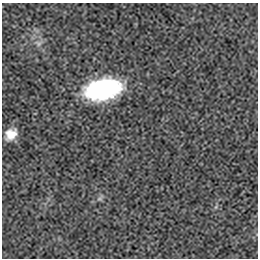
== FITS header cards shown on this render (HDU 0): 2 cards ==
NAXIS1  =                  256 / length of data axis 1
NAXIS2  =                  256 / length of data axis 2

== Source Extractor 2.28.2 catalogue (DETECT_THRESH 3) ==
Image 256 x 256 px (HDU 0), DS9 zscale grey, 1 PNG px = 1 image px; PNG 260 x 260 px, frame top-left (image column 1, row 256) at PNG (2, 3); no overlay
Background -6.38e-05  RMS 0.0019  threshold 0.00562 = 3 sigma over >= 5 px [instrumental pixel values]
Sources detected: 5; all 5 listed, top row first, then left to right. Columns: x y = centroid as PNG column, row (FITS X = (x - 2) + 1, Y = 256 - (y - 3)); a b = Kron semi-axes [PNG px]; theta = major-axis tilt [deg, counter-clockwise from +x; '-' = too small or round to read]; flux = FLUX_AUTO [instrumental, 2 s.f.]
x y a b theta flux
38 43 10 8 -34 0.69
103 89 32 18 12 19
11 134 12 10 41 1.6
100 198 8 5 17 0.34
216 207 7 4 71 0.19